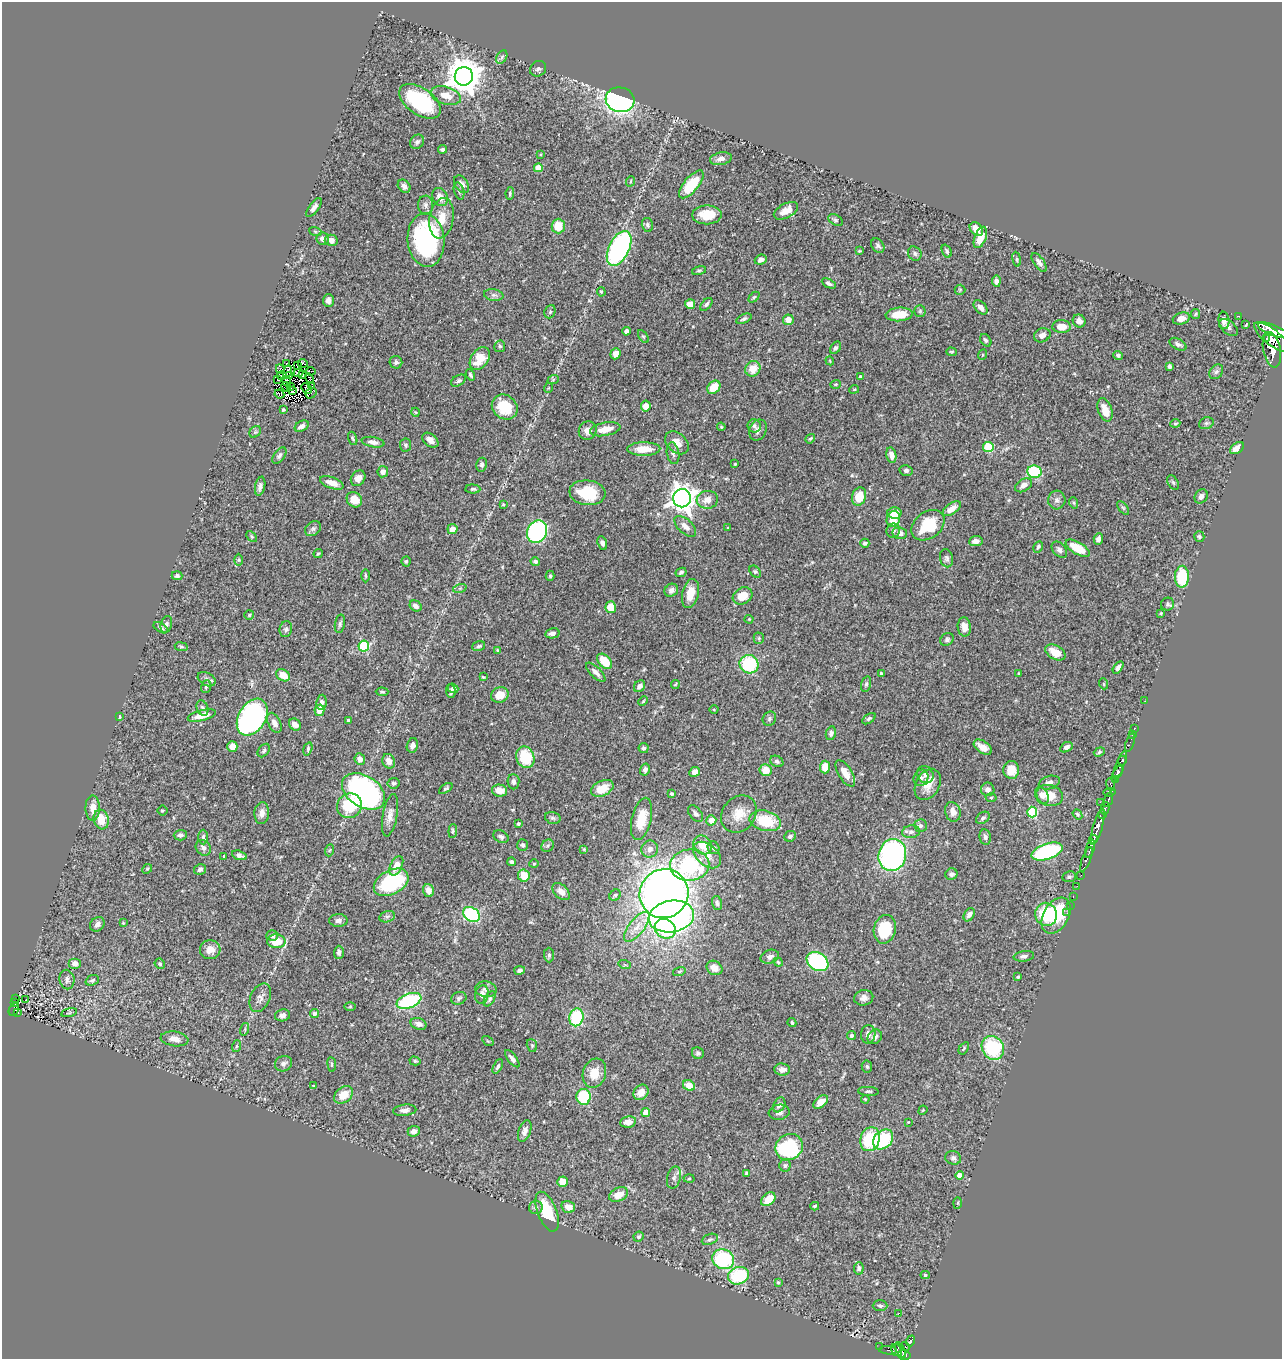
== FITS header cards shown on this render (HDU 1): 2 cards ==
NAXIS1  =                 1280
NAXIS2  =                 1357

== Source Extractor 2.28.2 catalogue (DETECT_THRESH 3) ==
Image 1280 x 1357 px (HDU 1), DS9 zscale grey, 1 PNG px = 1 image px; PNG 1284 x 1361 px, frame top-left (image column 1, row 1357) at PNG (2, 2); each listed source drawn as its Kron ellipse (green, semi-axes under 4 px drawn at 4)
Background 0.46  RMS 0.024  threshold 0.0713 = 3 sigma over >= 5 px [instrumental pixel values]
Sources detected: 474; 1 with non-positive FLUX_AUTO (blend fragments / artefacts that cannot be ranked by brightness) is neither listed nor drawn; the other 473 listed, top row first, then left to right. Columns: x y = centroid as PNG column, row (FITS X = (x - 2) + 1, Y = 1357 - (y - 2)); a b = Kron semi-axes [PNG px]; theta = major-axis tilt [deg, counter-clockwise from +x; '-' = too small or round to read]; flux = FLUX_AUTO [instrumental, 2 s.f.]
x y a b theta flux
502 57 7 4 60 3.4
538 69 8 7 - 4.5
464 76 9 9 - 3500
446 96 16 8 -16 19
620 100 14 12 -15 390
420 101 23 13 -35 110
417 142 7 6 - 4.1
442 149 4 4 - 3.7
541 154 4 3 - 1.3
721 159 11 6 10 8.3
538 168 4 4 - 29
631 181 5 3 - 1.6
462 184 10 6 -55 7
691 184 17 7 50 53
404 186 7 5 -47 6.8
459 191 8 5 -73 3.4
510 193 6 4 83 2.7
440 197 9 7 -61 12
425 205 9 7 -88 5.7
314 208 11 5 54 7.4
786 211 13 7 29 17
707 215 15 9 0 30
441 218 20 12 81 28
836 220 8 5 -27 3.3
647 225 7 5 -75 4
558 226 7 6 - 29
976 229 8 5 -47 14
315 231 6 4 -20 1.8
980 237 11 5 68 19
323 239 6 6 - 8.2
331 240 6 5 - 10
426 240 27 18 -85 240
878 246 8 6 -53 3.9
619 248 19 10 63 290
859 251 3 3 - 1.8
947 251 7 4 -67 3.3
915 254 7 6 - 4.1
1017 259 7 3 -81 2.5
761 260 6 5 - 6.3
1039 262 11 5 -55 6.4
699 271 7 4 12 2.6
996 281 5 4 - 5.7
829 283 7 4 -27 3.9
960 290 5 5 - 2
601 292 5 4 - 1.9
494 295 10 5 -9 5.1
754 297 6 4 44 2.2
328 300 6 5 - 5.4
690 304 5 4 - 17
706 304 8 4 46 4.1
981 307 8 5 -46 7.9
920 311 5 5 - 2.7
550 312 7 5 68 2.8
899 314 13 7 5 34
1196 314 5 4 - 1.9
1239 316 3 2 - 2.7
1181 318 9 5 16 11
744 319 8 4 24 3.6
788 320 5 5 - 14
1224 320 8 5 -83 9.6
1079 321 7 6 - 9.3
1246 325 3 2 - 1.3
1062 327 9 6 -3 18
1229 328 11 6 -39 4.8
1273 330 16 5 -22 1000
626 331 4 4 - 5.2
1042 335 8 6 24 9.3
643 336 7 4 -57 2.5
1272 337 21 8 -38 1800
1266 339 4 2 - 120
986 340 7 5 -53 3.5
1178 344 9 5 -30 4.7
500 346 6 5 - 2.8
835 348 7 4 55 3.3
1272 350 18 8 -79 1400
951 352 5 4 - 2.1
615 354 6 5 - 13
982 355 5 3 - 1.4
1118 355 5 4 - 2.9
480 359 12 8 54 34
830 361 4 3 - 1.6
396 362 6 6 - 3.8
287 363 3 2 - 4
303 363 5 2 - 0.31
297 365 3 2 - 1.6
1169 366 4 3 - 3.9
280 369 5 2 - 7.2
753 369 8 7 - 23
311 371 5 3 - 4.9
287 372 6 2 68 2.2
1216 372 8 6 55 4.1
299 373 5 3 - 1.2
282 375 5 2 - 0.12
302 375 3 2 - 0.24
470 375 6 4 -59 3.3
290 376 2 2 - 2.1
861 377 4 4 - 7.4
310 378 5 2 - 0.81
278 380 3 3 - 0.77
553 380 6 3 20 1.8
287 381 5 2 - 1.5
458 381 8 5 31 3.5
835 384 5 3 - 1.7
312 386 3 2 - 0.0075
286 387 5 2 - 0.86
291 387 3 2 - 1.4
714 387 7 5 45 27
306 388 6 2 -44 0.57
548 388 5 3 - 1.2
854 389 5 3 - 1.7
293 391 3 3 - 1.4
311 393 6 5 - 2.6
279 394 5 2 - 2
646 406 5 5 - 12
505 407 13 11 -39 47
283 410 3 3 - 2.1
1105 410 12 6 -70 21
415 412 4 3 - 1.2
1175 423 5 3 - 1.8
1206 423 7 5 19 3.4
302 426 7 5 27 6.3
754 426 6 6 - 3.8
721 427 4 3 - 1.6
605 429 15 6 11 18
588 430 9 8 - 11
758 430 11 8 66 7.2
255 432 6 5 - 2.8
353 438 7 4 -71 2.1
810 439 5 3 - 1.8
430 440 9 6 -39 10
373 442 11 5 -10 8.5
677 443 13 9 -43 14
405 445 6 5 - 3.5
988 447 5 5 - 73
1237 448 8 5 34 13
644 449 16 7 0 25
673 453 11 6 -80 5.3
891 455 8 5 -79 9.1
279 456 9 5 53 4.6
735 464 3 3 - 1.7
482 465 7 5 79 3.9
906 470 6 5 - 3.9
383 472 5 5 - 8.5
1034 472 7 6 - 100
358 478 8 6 51 9.9
1173 482 8 5 -62 2.9
332 483 12 5 -20 16
1024 485 9 6 33 9.1
260 486 9 5 78 5.2
473 489 7 4 -1 3
587 493 18 12 -6 60
859 496 9 7 73 30
1201 496 7 6 - 7.4
682 498 9 9 - 1600
354 500 8 7 - 24
707 500 11 9 6 14
1057 500 9 8 - 6.8
1074 503 6 3 -71 1.7
503 504 4 4 - 1.4
1123 508 8 4 -52 2.4
952 509 10 5 35 13
894 513 7 5 -4 25
893 519 8 6 70 28
928 525 18 13 37 60
685 526 13 7 -42 9.8
728 528 4 3 - 1.4
313 529 8 7 - 4.9
452 529 5 5 - 11
893 531 7 6 - 4.3
537 532 11 9 64 250
900 533 7 6 - 7.2
252 536 6 4 -45 2.2
1199 537 5 5 - 2.9
1098 539 6 4 85 5.4
976 541 7 5 6 9.4
602 543 7 4 -71 4.7
865 543 4 4 - 4.1
1038 547 6 4 63 3.7
1078 548 13 6 -30 45
1059 550 9 6 -49 5.7
318 554 5 3 - 1.9
946 558 9 6 -79 4.6
239 560 6 4 89 2.3
406 561 5 4 - 2.5
535 561 5 4 - 4.3
681 572 5 4 - 3.8
755 572 7 5 -47 2.6
177 576 5 4 - 3.2
365 576 6 3 -89 2.1
550 576 5 4 - 2.2
1182 577 11 7 89 66
460 588 7 4 18 3.2
671 590 7 6 - 6.4
690 593 15 8 77 24
743 596 10 8 29 27
1167 604 7 6 - 3.5
416 606 6 5 - 7.6
611 607 6 5 - 27
1161 613 3 2 - 1.4
249 615 5 5 - 2.1
749 619 4 4 - 1.6
166 624 8 5 73 4.8
340 624 9 5 79 3.7
964 627 9 6 -82 12
161 628 8 4 -32 3.4
286 629 8 6 79 4.3
552 633 7 5 12 5.6
759 638 5 5 - 2.4
947 639 7 6 - 3.9
364 646 5 5 - 140
479 646 6 5 - 3
181 647 7 3 -9 2.1
498 650 4 3 - 1.4
1055 652 11 7 -29 20
604 661 9 5 -47 39
749 664 9 9 - 86
1118 667 7 4 56 5.8
596 672 12 5 -44 7.9
1019 673 4 2 - 1.2
881 674 4 3 - 2.6
283 675 7 5 -31 20
483 677 3 2 - 1.7
207 679 9 6 -29 4.9
675 684 4 3 - 1.4
866 684 8 5 75 3.5
1104 684 5 3 - 1.4
639 686 6 5 - 8.3
206 687 6 5 - 2.8
453 688 5 4 - 2.6
451 691 7 4 -85 4.2
382 692 6 4 -1 2.2
500 695 9 7 22 21
643 701 5 3 - 1.6
1145 701 3 2 - 4
321 702 7 5 82 5.7
202 708 8 5 -68 4.3
714 709 4 3 - 1.2
319 710 6 5 - 16
202 715 14 5 14 19
119 717 4 3 - 2
252 717 20 13 59 400
769 719 7 6 - 3.6
869 719 7 4 36 2.8
348 720 3 3 - 2.7
274 723 11 6 -65 8.1
295 725 6 5 - 9.2
1134 729 2 2 - 6.6
831 733 7 5 77 4.7
1132 735 2 2 - 5.7
1130 743 9 2 71 15
412 745 7 5 75 6.9
232 746 5 5 - 18
983 747 10 6 -35 14
1066 747 6 4 32 5.7
644 748 5 5 - 3.9
308 749 7 3 74 2.3
264 751 7 5 51 3.1
1099 752 6 4 20 2.6
525 757 11 9 -70 61
360 759 6 5 - 9.1
389 761 7 6 - 13
777 761 7 5 -28 3.7
1122 761 5 3 - 120
1120 765 15 4 69 400
825 767 6 5 - 20
645 770 6 5 - 5.1
765 770 6 6 - 22
1011 770 9 8 - 23
695 772 6 5 - 10
845 773 15 7 -58 15
1117 773 9 4 59 330
925 775 9 8 - 6.9
921 778 8 7 - 5.4
1116 779 4 3 - 73
513 782 8 6 -87 5
394 783 6 5 - 3.5
1049 783 11 6 16 7.4
928 784 17 11 60 22
1110 784 6 3 -73 65
446 788 8 4 34 2.7
602 788 12 7 25 25
988 789 7 6 - 8.1
363 791 23 15 -32 510
500 791 8 6 -12 19
1110 792 6 4 10 85
671 794 3 3 - 2.6
1042 795 9 6 -64 7
1050 795 13 10 -17 24
991 798 5 3 - 1.8
1108 800 7 3 72 140
1100 802 2 2 - 32
349 806 13 12 - 62
93 808 12 7 -89 15
1105 808 6 4 78 140
162 811 5 5 - 2
953 812 10 7 -73 11
1032 812 5 5 - 100
262 813 11 7 87 11
696 814 9 6 -50 5.1
739 814 20 16 52 29
1077 814 5 4 - 2.4
1103 814 3 3 - 61
390 815 21 7 80 12
553 818 8 5 -16 3.6
983 818 7 5 37 3.6
101 819 10 7 -75 27
641 819 21 9 76 32
711 820 5 5 - 16
765 821 16 10 -14 72
518 823 3 3 - 2
921 825 6 6 - 3.7
1098 826 18 4 75 730
453 831 7 4 86 2.4
911 832 9 6 9 5.6
180 835 6 5 - 4.5
790 836 6 5 - 4.2
203 837 7 4 90 3.4
501 837 8 6 -30 4.6
985 837 8 5 -79 5.1
1093 840 5 3 - 180
523 845 6 5 - 3.4
703 845 10 8 -49 27
548 846 7 5 45 3.5
203 848 8 7 - 5.8
713 848 6 5 - 3.9
584 849 4 3 - 1.4
650 849 8 8 - 8.2
1090 849 9 3 72 340
330 850 6 4 70 2.3
1047 852 16 7 19 180
239 855 8 4 -18 5.9
707 855 16 10 -41 19
892 855 16 13 76 360
224 856 3 3 - 1.3
1086 859 13 3 69 84
511 862 4 4 - 3.5
534 864 4 4 - 1.6
690 865 19 15 5 180
396 866 10 6 63 18
147 869 5 4 - 1.8
200 869 6 5 - 5.5
951 874 6 5 - 4.4
1081 875 2 2 - 3.5
524 876 6 5 - 26
1069 877 7 5 11 3.2
391 882 19 12 29 140
1077 886 3 2 - 4.1
428 891 7 5 -72 12
561 892 10 6 -43 12
664 894 25 24 - 1300
615 895 6 5 - 3
1073 896 3 2 - 7.5
717 903 7 5 -75 3.5
1070 905 2 2 - 2.7
1067 913 2 2 - 4.1
472 914 9 6 -35 140
1046 914 12 11 - 66
969 915 7 5 60 6.1
671 916 23 16 9 480
1056 916 19 12 60 83
387 917 8 5 15 3.8
338 920 9 6 1 5.9
123 923 4 4 - 1.3
97 924 8 6 44 5.9
637 927 18 7 51 19
665 929 11 9 -34 73
885 929 14 11 77 66
272 935 5 5 - 3.6
276 941 9 7 -4 35
210 950 10 9 - 13
339 952 6 5 - 5.4
549 955 7 5 -89 3.2
1024 956 10 5 8 4.7
770 957 9 6 17 5.8
818 961 11 9 -33 180
778 962 5 4 - 2.3
75 963 6 5 - 7
160 964 5 4 - 3
625 965 6 4 -18 1.6
714 968 8 7 - 17
520 970 5 4 - 4.9
679 972 6 4 17 2.2
1018 977 3 3 - 1.8
67 979 10 7 -81 6.4
92 980 7 5 21 3.8
486 989 11 7 -10 6.7
482 995 9 6 82 8.3
260 998 15 9 65 9.4
459 998 8 6 22 3.7
864 998 9 7 13 7.9
16 999 3 2 - 1.5
26 999 2 2 - 1
490 999 8 5 59 3.9
409 1001 13 7 21 150
15 1002 3 2 - 11
350 1007 5 3 - 1.6
14 1010 7 5 63 91
17 1013 4 3 - 11
69 1013 8 2 15 1.8
314 1014 4 4 - 3.7
282 1015 8 6 12 6.8
576 1017 9 7 75 90
792 1022 4 3 - 2.2
418 1024 8 5 -20 6.8
245 1029 6 4 73 2.5
868 1034 9 7 88 7.4
851 1036 4 4 - 4.4
875 1037 8 6 46 5.7
174 1039 14 7 -8 15
488 1041 6 4 -33 1.8
532 1045 6 5 - 2.5
237 1046 6 4 70 2.3
964 1048 7 3 56 2
993 1048 12 10 -57 100
698 1053 6 5 - 3.6
512 1059 10 4 -52 5.4
415 1061 6 4 -15 2.2
283 1064 9 7 27 5.7
332 1064 7 3 -83 2.2
498 1066 8 4 63 4.3
867 1066 6 5 - 3.4
782 1069 8 6 -5 7.8
594 1073 15 11 72 25
689 1085 6 5 - 26
314 1086 4 2 - 1.1
868 1091 10 4 -3 3.4
641 1092 8 7 - 16
344 1095 10 7 39 24
584 1097 8 7 - 79
865 1099 4 3 - 1.5
821 1102 8 5 39 14
779 1105 8 5 60 6.4
405 1110 12 5 6 6.9
923 1110 5 3 - 1.4
646 1112 4 4 - 27
779 1112 10 7 8 7.8
628 1122 8 5 11 11
908 1122 2 2 - 0.98
414 1131 6 5 - 8.5
525 1131 11 6 71 8.1
870 1139 12 9 73 73
883 1139 11 8 44 87
789 1147 14 12 32 160
953 1158 8 6 -18 4.7
785 1166 6 6 - 3.5
746 1173 4 3 - 2.6
960 1175 4 4 - 20
674 1177 11 6 75 6.1
689 1179 5 3 - 1.7
562 1182 5 5 - 19
619 1195 10 6 27 22
768 1199 8 5 44 21
957 1203 6 4 88 2.1
815 1206 4 3 - 2.1
536 1207 7 6 - 4.4
568 1207 7 5 -15 14
547 1212 21 9 -68 54
639 1237 5 4 - 3.2
710 1239 8 5 21 3.5
723 1259 11 9 -28 140
859 1268 6 5 - 4.1
925 1275 4 4 - 2.2
738 1276 10 8 20 87
778 1282 4 3 - 1.8
880 1306 7 5 -1 3.7
899 1313 3 2 - 4.5
911 1341 5 3 - 86
879 1347 2 2 - 3.2
905 1347 5 3 - 12
888 1350 9 3 -5 33
896 1350 6 5 - 180
900 1350 8 4 -61 200
904 1355 6 5 - 260
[1 non-positive-flux detection neither listed nor drawn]